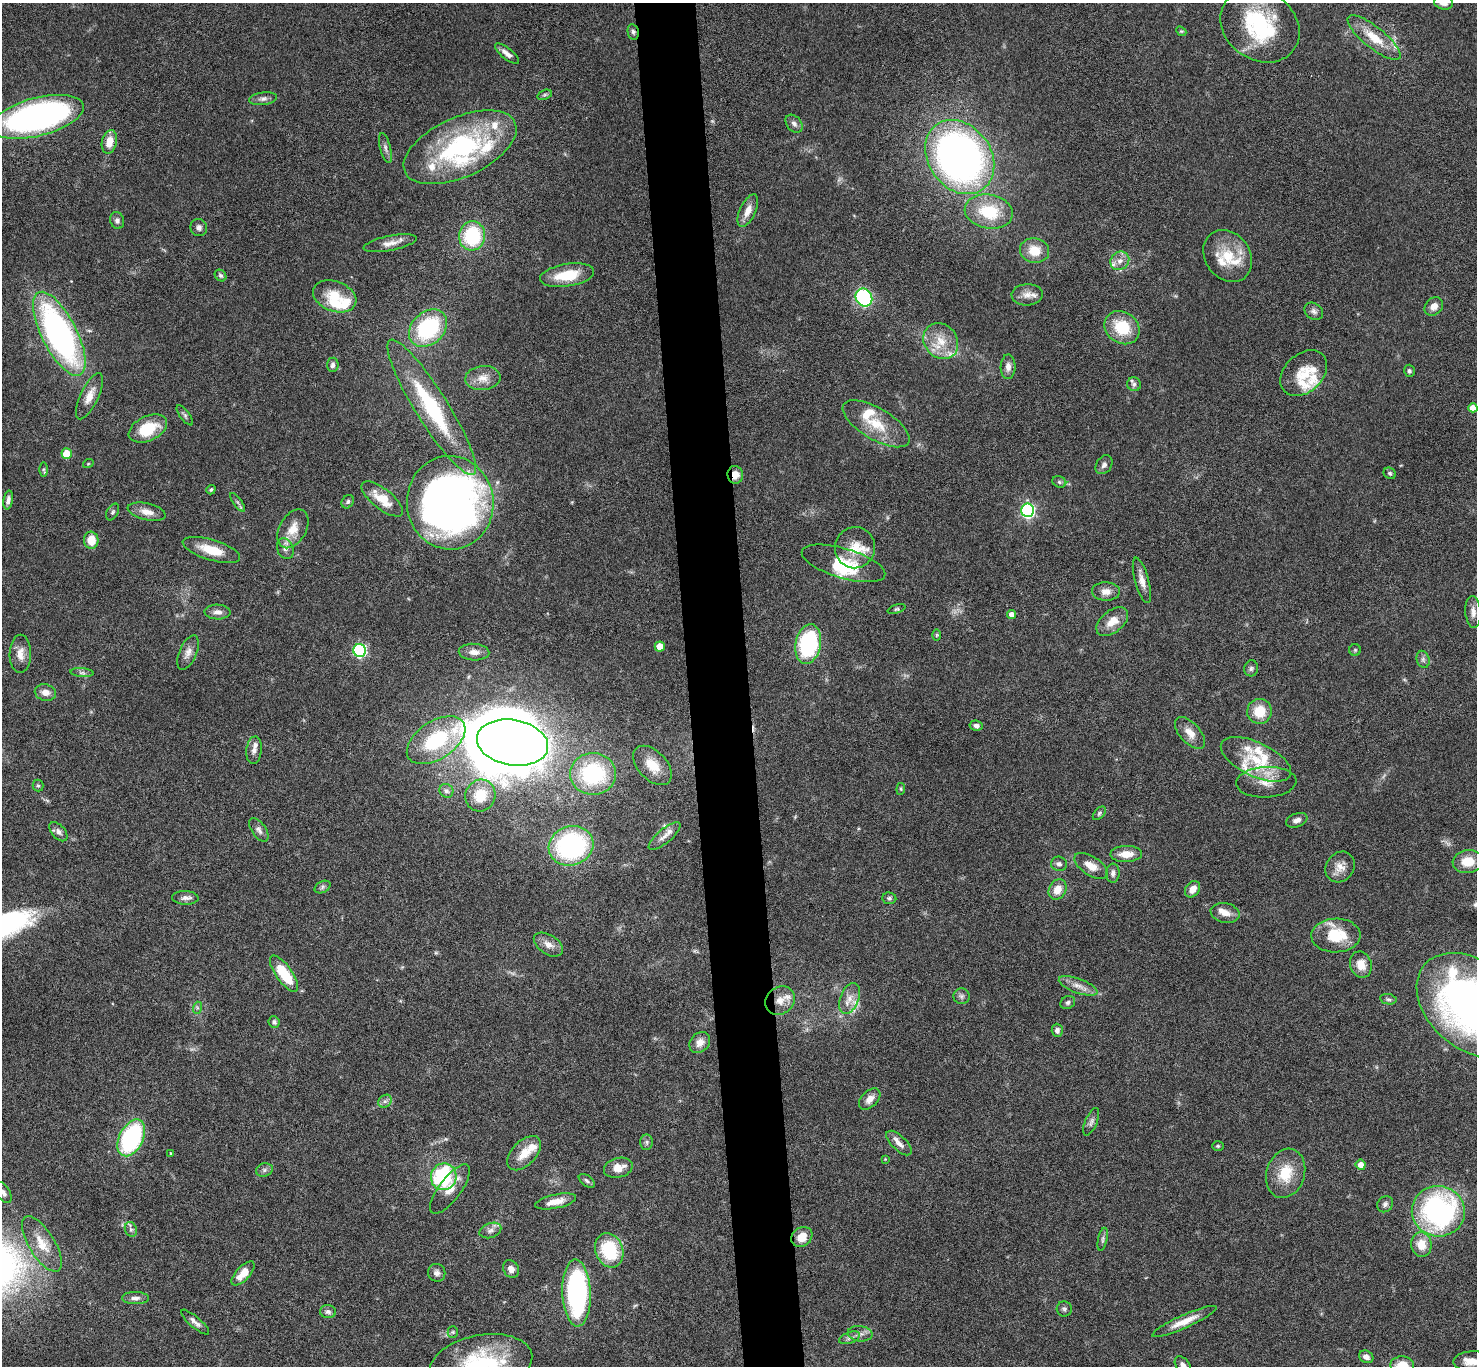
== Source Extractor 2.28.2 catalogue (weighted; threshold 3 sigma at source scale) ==
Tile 5 of 3 x 3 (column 2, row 2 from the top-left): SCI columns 1478-2952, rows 1546-2909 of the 4427 x 4397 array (HDU 1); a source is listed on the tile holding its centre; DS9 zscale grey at full resolution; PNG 1479 x 1368 px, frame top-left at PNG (2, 3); each listed source drawn as its Kron ellipse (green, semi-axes under 4 px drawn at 4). Shown black and unused: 4% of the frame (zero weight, under 4 of 8 exposures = <1% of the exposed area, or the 3 px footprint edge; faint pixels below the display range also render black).
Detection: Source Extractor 2.28.2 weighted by HDU 2 'WHT'; one run over the whole footprint, this tile lists its part. Background 0.0434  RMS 0.0035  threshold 0.0145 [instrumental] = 3 sigma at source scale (4.09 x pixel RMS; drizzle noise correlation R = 1.36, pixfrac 0.8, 0.05/0.05 arcsec/px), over >= 5 px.
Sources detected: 218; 2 too faint to see at this stretch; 10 inside a brighter object's white glare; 1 cosmic-ray / hot-pixel residue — neither listed nor drawn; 26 inside a brighter listed object's ellipse — not listed separately; the other 179 listed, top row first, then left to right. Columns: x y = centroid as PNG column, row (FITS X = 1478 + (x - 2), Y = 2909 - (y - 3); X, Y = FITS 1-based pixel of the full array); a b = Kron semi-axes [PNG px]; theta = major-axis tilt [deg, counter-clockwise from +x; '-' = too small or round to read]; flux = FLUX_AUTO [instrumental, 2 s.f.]
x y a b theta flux
1444 3 9 7 -9 2.1
1260 26 42 34 -35 35
1181 31 6 4 -41 0.4
633 32 8 5 -79 0.87
1374 38 33 10 -39 8.5
507 54 15 5 -39 2
545 95 8 4 19 0.59
263 99 14 6 8 1.4
37 117 48 19 14 130
794 124 10 7 -49 1.5
109 142 12 7 77 4.7
460 147 60 30 25 54
385 148 15 5 -75 1.4
960 157 40 31 -53 180
748 211 17 8 65 3.2
989 212 24 17 -10 15
117 220 8 7 - 1.1
199 227 9 8 - 1.4
472 236 14 13 - 22
390 243 27 7 11 3.1
1034 250 14 12 -12 6
1228 256 28 22 -53 11
1120 261 10 8 43 2.3
220 275 6 5 - 0.76
567 275 27 11 9 11
1027 295 15 10 3 2.9
335 296 22 15 -20 9
864 298 9 8 - 32
1434 306 10 8 45 2.3
1314 311 10 7 -38 1.3
428 328 21 16 43 30
1122 328 18 15 -37 13
59 334 46 17 -63 110
941 341 19 16 -50 7.3
333 365 7 5 86 1
1008 367 12 7 89 1.9
1409 371 6 5 - 0.68
1304 373 27 19 44 7.8
483 378 17 12 4 3.6
1134 384 7 6 - 0.89
89 396 25 9 65 4.1
432 407 79 16 -58 31
1473 408 4 4 - 3.6
185 415 12 5 -53 0.74
876 424 38 15 -31 10
148 429 20 12 25 12
67 454 5 5 - 8.2
88 464 5 3 - 0.3
1104 465 10 7 56 1.3
43 469 7 4 -89 0.56
1390 473 6 5 - 0.63
735 475 9 8 - 3.3
1059 482 7 5 -22 0.74
211 490 5 4 - 0.52
382 499 25 10 -38 7.3
8 500 9 4 79 1.3
238 502 11 3 -54 0.71
348 502 7 5 55 0.82
450 503 47 43 -86 230
1027 510 7 6 - 68
113 512 9 5 61 0.75
147 512 19 8 -13 3.4
293 529 21 13 60 5.5
91 540 8 7 - 6.2
855 548 20 20 - 6.9
285 549 11 8 -67 1.8
211 550 30 10 -17 7.5
843 563 43 15 -16 12
1142 580 23 7 -75 3.1
1106 592 14 9 -2 2.6
896 609 9 3 18 0.44
218 612 13 7 -2 1.8
1473 612 16 7 -86 2.2
1011 614 4 4 - 2
1112 622 18 11 39 4.9
937 635 6 4 89 0.42
808 644 20 12 79 38
660 647 5 5 - 4.8
1355 650 6 6 - 0.49
360 651 6 6 - 49
474 652 15 8 -3 2.6
188 653 18 8 67 2.4
20 654 19 10 89 3.6
1423 659 9 6 -75 0.95
1251 668 8 7 - 0.99
82 673 11 4 -5 0.93
45 692 11 8 -13 2.3
1259 711 12 12 - 8
976 726 7 5 -10 1.1
1190 733 19 10 -47 3.8
436 740 33 19 33 24
513 743 36 23 -10 290
254 750 14 7 84 1.9
1256 759 38 17 -25 13
652 765 23 14 -46 7.3
593 774 23 21 -1 31
1266 782 30 15 3 6.4
38 786 6 5 - 0.51
901 789 6 4 85 0.43
446 791 7 6 - 1.1
480 795 16 15 - 8.5
1099 813 8 5 47 0.62
1297 820 11 6 21 1.5
259 830 13 7 -55 1.4
58 832 11 6 -49 1.4
664 836 20 7 40 2.4
571 846 23 19 19 50
1126 854 16 8 2 4.1
1468 862 15 11 5 6.5
1059 864 8 7 - 1.3
1091 866 19 9 -33 4.2
1340 867 16 14 53 3.5
1113 873 9 7 88 1.4
322 887 8 5 29 0.79
1058 889 11 8 61 4.3
1193 889 9 7 53 2.8
185 898 13 7 -2 1.5
889 898 7 6 - 0.77
1225 913 14 10 -11 2.8
1336 935 24 17 1 12
548 945 16 9 -33 3.1
1361 964 13 10 -70 4.1
284 974 21 8 -55 14
1078 986 20 7 -20 2.9
961 996 8 8 - 1.1
849 998 16 9 68 3.2
1388 999 8 5 -10 0.71
780 1001 16 13 36 4.6
1068 1002 7 6 - 0.81
1472 1005 63 43 -40 180
197 1008 6 4 72 0.55
274 1022 6 5 - 0.84
1057 1030 6 5 - 1.1
700 1042 11 9 46 2.6
870 1099 13 8 45 2.6
385 1101 7 6 - 0.99
1091 1122 15 6 67 1.3
131 1138 20 12 63 44
647 1142 8 6 90 0.84
899 1143 16 7 -44 2.1
1218 1146 6 5 - 0.47
171 1153 3 3 - 0.32
524 1153 21 12 46 6.1
885 1159 4 4 - 0.25
1361 1165 5 5 - 2.4
618 1168 15 9 15 4.4
264 1170 8 6 15 1
1286 1173 25 19 72 10
444 1177 13 13 - 29
587 1181 9 5 -37 0.8
450 1189 30 11 53 4.4
3 1193 11 6 -59 1.5
556 1201 21 7 12 3.9
1385 1204 8 7 - 1.1
1438 1211 26 25 - 76
131 1229 8 6 -69 0.84
490 1230 11 7 19 1.4
802 1237 11 9 40 4.2
1103 1239 12 4 78 0.83
42 1244 31 13 -58 7.5
1421 1245 12 10 -83 5.2
609 1250 18 13 -70 19
511 1269 9 7 -55 1.8
243 1273 15 7 47 5.1
437 1273 9 8 - 1.3
577 1293 33 14 -88 68
135 1298 13 6 0 1.6
1064 1309 7 7 - 0.82
328 1312 8 6 -3 1
1184 1321 35 6 24 5
195 1322 18 5 -41 1.6
453 1332 5 5 - 0.5
860 1334 12 7 -7 1.7
850 1338 11 5 19 1.2
1366 1357 7 6 - 1.6
1473 1361 19 10 2 4.3
481 1364 52 28 11 34
1183 1365 10 6 -51 1.3
1402 1365 12 9 -1 5.5
Overlapping masked pixels (flux is a lower limit): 2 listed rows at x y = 633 32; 735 475
Isophote crosses this tile's border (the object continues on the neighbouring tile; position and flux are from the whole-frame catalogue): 7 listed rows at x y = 1444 3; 1472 1005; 3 1193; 1473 1361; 481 1364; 1183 1365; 1402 1365